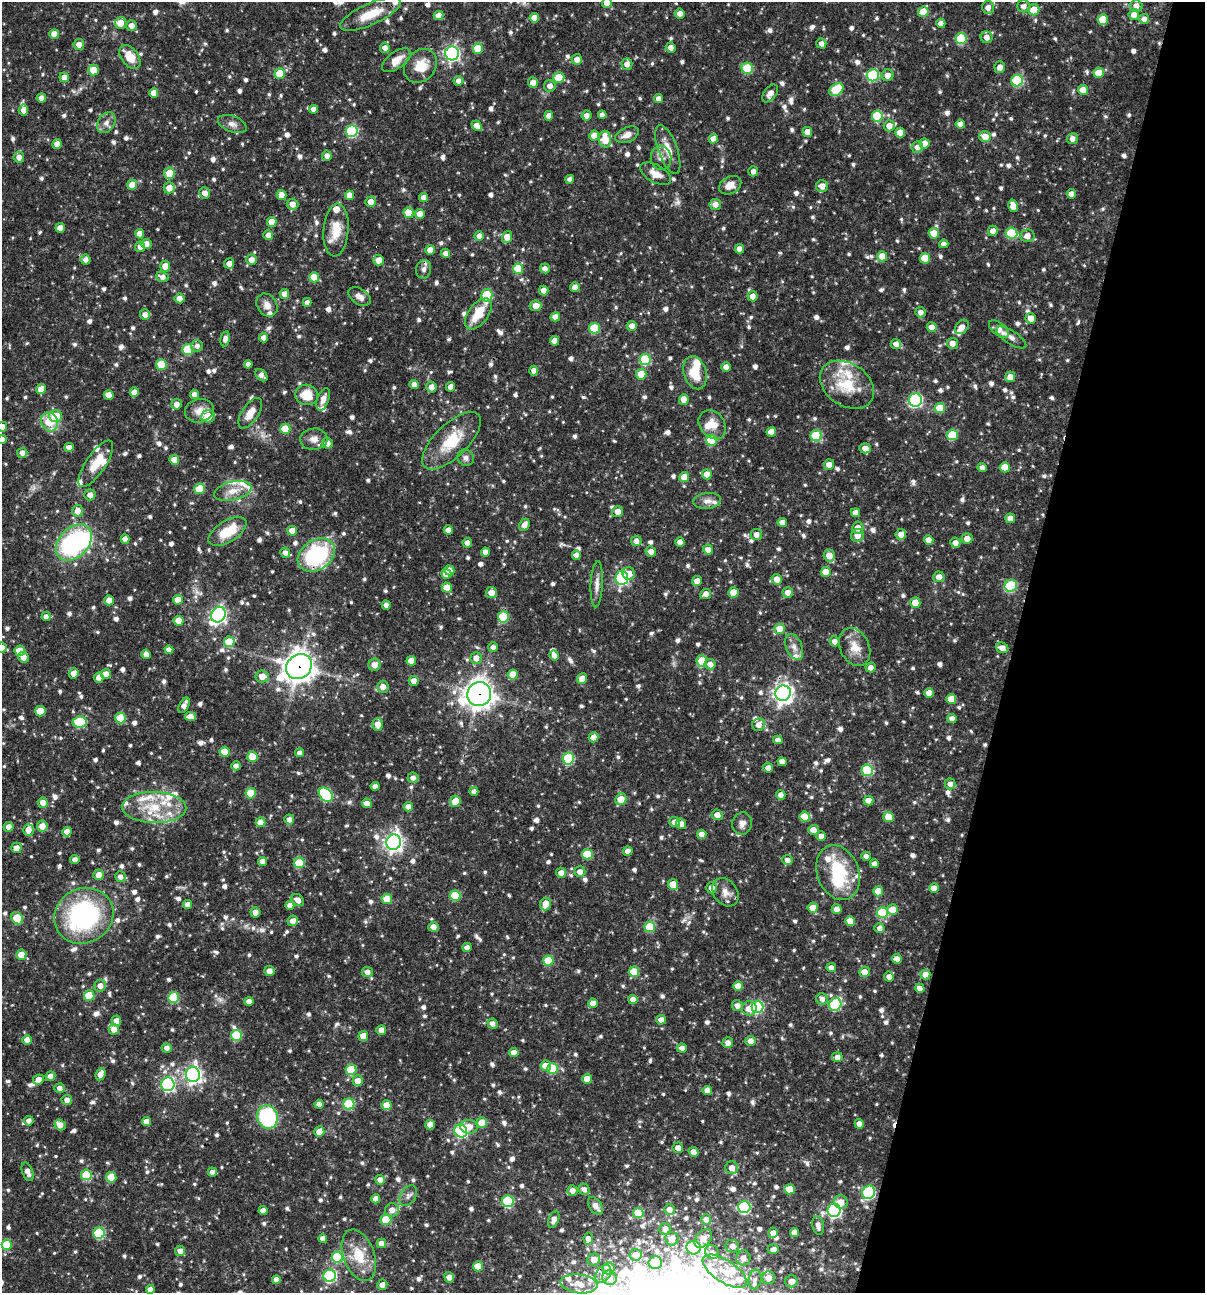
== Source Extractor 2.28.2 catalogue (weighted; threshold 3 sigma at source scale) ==
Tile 8 of 4 x 4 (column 4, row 2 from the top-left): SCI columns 3860-5062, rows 2585-3875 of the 5186 x 5168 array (HDU 1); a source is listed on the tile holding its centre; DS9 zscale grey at full resolution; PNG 1207 x 1295 px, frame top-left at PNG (2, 2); each listed source drawn as its Kron ellipse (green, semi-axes under 4 px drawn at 4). Shown black and unused: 16% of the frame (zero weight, under 3 of 4 exposures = <1% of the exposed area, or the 3 px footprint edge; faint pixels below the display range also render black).
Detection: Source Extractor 2.28.2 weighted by HDU 2 'WHT'; one run over the whole footprint, this tile lists its part. Background 0.0698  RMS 0.0035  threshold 0.0159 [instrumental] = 3 sigma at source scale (4.5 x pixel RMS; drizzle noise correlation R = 1.50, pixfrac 1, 0.05/0.05 arcsec/px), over >= 5 px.
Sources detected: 1148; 4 inside a brighter object's white glare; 5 cosmic-ray / hot-pixel residue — neither listed nor drawn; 37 inside a brighter listed object's ellipse — not listed separately; of the other 1102, all 500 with FLUX_AUTO >= 1.63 (the completeness limit of this list) listed and drawn (602 fainter detections not listed), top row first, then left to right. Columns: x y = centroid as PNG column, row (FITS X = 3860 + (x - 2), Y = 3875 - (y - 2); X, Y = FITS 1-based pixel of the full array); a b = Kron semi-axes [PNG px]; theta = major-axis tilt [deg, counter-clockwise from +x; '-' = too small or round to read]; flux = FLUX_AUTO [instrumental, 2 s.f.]
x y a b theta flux
607 3 5 5 - 3.3
1024 6 6 6 - 1.8
1136 6 6 6 - 2.5
988 7 6 6 - 2.6
1034 10 5 5 - 6.3
923 12 5 5 - 7.6
680 13 5 5 - 2.4
371 14 33 10 24 9.1
1134 15 5 5 - 3
438 16 5 4 - 2.4
534 18 5 4 - 4
1103 19 5 5 - 7.9
1144 19 5 5 - 1.8
121 23 6 6 - 4.1
941 23 4 4 - 2.4
132 26 5 5 - 2.4
54 34 5 5 - 3.5
987 37 6 6 - 2.4
961 38 5 5 - 18
821 43 5 5 - 1.7
79 44 5 5 - 2.6
671 47 5 5 - 2
385 48 5 5 - 2.3
478 48 5 5 - 9.6
452 53 7 7 - 84
130 57 13 8 -53 6.5
577 59 5 5 - 2.5
396 60 17 8 36 4.4
627 64 5 5 - 2.2
420 66 18 15 48 6.6
1000 67 6 5 - 2.4
747 68 6 5 - 17
93 70 5 5 - 6.9
280 73 5 5 - 8.5
1099 73 5 5 - 7.1
873 75 6 6 - 29
888 75 6 6 - 2.6
64 77 5 5 - 2.7
559 77 5 5 - 7.4
458 81 5 5 - 1.8
1017 81 6 6 - 27
533 83 5 5 - 2.7
550 86 6 5 - 2
836 90 8 5 36 19
1083 90 5 5 - 4.3
154 93 5 4 - 2.9
770 93 10 6 52 2.4
41 98 4 4 - 2
659 99 4 4 - 2.1
314 109 4 4 - 2.4
23 110 5 5 - 2.5
602 115 4 4 - 2
549 116 4 4 - 2.4
586 116 5 5 - 2.1
877 116 5 5 - 17
106 123 11 8 57 2.1
232 124 15 8 -20 2.2
960 124 4 4 - 2.4
477 126 6 4 -43 3.2
889 126 5 5 - 3.1
352 131 6 6 - 37
807 132 5 5 - 3.2
900 133 5 5 - 4.2
627 135 12 7 23 2.7
594 136 5 5 - 4.2
985 137 6 5 - 4.8
605 139 8 6 -86 8.2
713 139 5 4 - 3.2
1072 139 5 5 - 2.3
925 143 5 5 - 4.6
57 144 5 4 - 2.4
917 147 6 5 - 2.3
668 149 26 9 -70 5.3
327 156 5 5 - 1.7
19 157 5 5 - 2.4
661 158 12 10 -88 2.3
753 171 5 5 - 1.7
169 173 5 5 - 7.7
655 174 17 9 -29 3.8
570 179 4 4 - 1.8
132 185 5 5 - 5.3
730 185 12 8 29 3.4
822 186 6 6 - 2.8
169 188 5 5 - 3.8
205 193 6 5 - 2.4
1072 194 4 4 - 2.8
282 195 5 5 - 3.4
349 195 5 4 - 3.7
424 198 4 4 - 2.4
371 202 5 5 - 2.8
292 204 6 5 - 2.4
715 204 6 5 - 2.5
1013 206 6 4 -77 3.4
408 213 5 5 - 6.1
419 214 5 5 - 3.5
272 222 5 5 - 5.2
60 228 5 4 - 2.9
336 230 26 12 85 7.4
993 231 5 5 - 2.2
934 233 5 5 - 5.5
1012 233 6 5 - 19
140 234 5 4 - 3.6
268 235 5 4 - 2.2
479 236 5 4 - 2.4
1027 236 7 6 - 2.7
507 237 6 5 - 4.1
146 244 5 5 - 2.5
944 244 5 4 - 1.7
140 247 5 5 - 2.4
740 249 5 4 - 2.8
430 250 5 4 - 3.4
446 253 4 4 - 2.1
882 256 5 5 - 7.4
925 258 5 5 - 9.3
86 260 5 5 - 2.1
252 260 5 5 - 2.8
378 260 5 5 - 3.4
229 263 5 5 - 2.7
165 266 5 5 - 4.2
545 268 5 5 - 1.7
424 269 9 7 77 1.7
518 269 5 5 - 11
162 277 6 5 - 2
314 277 5 5 - 8.4
575 287 5 4 - 2.3
544 290 5 4 - 2.5
284 294 5 5 - 2.8
487 295 6 5 - 19
359 296 12 7 -34 2.4
752 296 5 5 - 2.4
179 298 5 5 - 2.9
307 302 4 4 - 1.8
267 305 12 9 -55 2.6
535 306 6 5 - 3.5
921 312 5 5 - 1.9
478 314 18 10 54 8.9
145 315 5 5 - 2.3
555 317 5 4 - 3.2
1031 318 5 5 - 3.1
632 326 5 5 - 2.4
932 327 5 5 - 3.5
962 327 8 6 47 3.4
594 328 5 5 - 16
999 329 11 6 -39 4.4
1011 337 17 6 -33 2.1
263 338 5 4 - 2
225 339 7 4 79 1.9
554 341 5 4 - 3.4
952 343 5 5 - 2.5
896 344 5 5 - 2.3
197 346 6 5 - 1.6
188 349 5 5 - 14
645 359 5 5 - 23
248 364 4 4 - 1.8
161 365 5 5 - 11
726 367 5 4 - 2.4
534 371 5 4 - 2.3
695 373 17 11 -73 9.6
641 374 5 5 - 6.7
261 375 7 5 -49 1.8
1010 377 5 5 - 2.4
414 384 5 4 - 2.7
847 385 29 21 -33 15
431 387 5 5 - 2.2
451 387 5 4 - 2.9
41 389 5 5 - 5.3
134 392 5 4 - 3.2
194 394 4 4 - 2.3
109 395 5 4 - 3.4
307 395 11 10 - 7
323 399 12 6 70 2.5
684 399 5 5 - 3.3
915 400 7 6 - 55
176 404 5 5 - 2.3
940 408 5 5 - 8.2
199 411 14 11 14 4.2
250 413 17 8 57 4.3
56 416 6 6 - 7.1
208 416 7 6 - 6.2
50 422 10 8 -64 9.1
712 425 16 12 -52 5.3
2 427 5 5 - 2.2
285 429 5 5 - 10
771 432 5 4 - 4.1
952 435 5 5 - 13
816 436 5 5 - 19
2 439 4 4 - 2.5
314 439 13 10 4 2.9
711 440 5 5 - 14
451 441 37 16 44 14
327 443 5 5 - 2.5
69 447 4 4 - 2.3
865 448 6 5 - 2.4
22 453 5 5 - 1.7
466 458 8 8 - 1.7
174 460 5 4 - 5.5
96 464 27 9 56 8.1
829 465 5 5 - 2.8
1005 467 5 5 - 7.3
982 468 4 4 - 1.8
707 474 5 5 - 4.4
684 477 5 5 - 5.4
200 489 5 5 - 8.6
233 491 19 9 14 4.6
90 495 5 5 - 2.4
707 501 14 8 7 2.3
78 511 6 5 - 3.1
618 512 5 5 - 2.5
855 513 4 4 - 2.6
1010 518 5 5 - 2.3
782 522 5 4 - 3.1
524 525 6 5 - 2.6
858 528 6 5 - 2.6
448 530 4 4 - 2.5
292 531 5 5 - 4.1
227 532 21 10 32 11
901 534 5 5 - 2.8
756 535 6 5 - 2.2
857 535 6 6 - 3.2
125 539 5 4 - 2.5
967 539 5 5 - 3.3
929 540 5 4 - 3.5
636 541 5 5 - 2.3
680 542 4 4 - 2.4
74 543 21 14 47 53
467 543 5 4 - 2.2
955 543 5 5 - 2.3
708 550 5 5 - 2.5
651 551 5 5 - 2.4
485 552 4 4 - 2.3
285 553 5 5 - 1.6
316 555 20 15 35 38
576 555 4 4 - 2.3
829 556 6 5 - 4.2
449 570 5 5 - 4.7
826 572 5 5 - 5
629 573 6 6 - 3.3
446 574 5 5 - 2.9
939 577 5 5 - 2.7
622 578 7 6 - 64
777 579 5 5 - 3.6
697 581 5 5 - 2.8
597 584 23 6 87 2.6
1011 586 6 6 - 26
447 587 5 5 - 6
733 592 5 5 - 6.4
788 592 5 5 - 2.3
491 593 5 5 - 3.3
706 594 5 5 - 2.4
109 600 5 5 - 4.3
178 600 5 4 - 4.6
915 602 5 5 - 5.5
386 605 4 4 - 1.7
218 615 8 7 - 130
46 616 5 4 - 1.7
503 617 5 5 - 16
179 621 5 5 - 5.6
780 629 5 5 - 6.4
835 641 5 5 - 2.2
229 642 5 5 - 8.5
493 647 5 4 - 1.6
794 647 14 8 -67 2.6
855 647 20 14 -64 5.5
2 648 5 5 - 2.4
1002 648 6 5 - 2.8
169 650 4 4 - 2.6
20 651 5 5 - 6.5
146 654 4 4 - 2.6
554 655 5 4 - 1.7
23 657 5 5 - 2.3
476 658 6 5 - 2.6
411 661 5 5 - 3.7
702 661 6 5 - 11
710 664 5 5 - 2.6
375 665 6 6 - 2.8
299 667 13 12 - 430
871 667 5 5 - 1.9
74 673 5 5 - 3
106 674 5 5 - 2.6
513 675 5 5 - 7.1
262 676 7 6 - 3.7
99 678 5 4 - 2.9
582 679 5 5 - 3.6
414 681 5 5 - 2.6
383 687 6 6 - 2.5
783 693 8 7 - 210
929 693 5 5 - 3.8
479 694 12 11 - 380
951 699 5 5 - 6
184 705 8 4 62 2.1
40 711 5 5 - 7
191 717 5 4 - 3
121 718 5 5 - 15
952 718 5 4 - 2.3
80 722 7 5 7 23
378 724 6 5 - 3.5
759 725 6 6 - 2.6
594 737 5 5 - 2.9
778 740 4 4 - 1.7
224 752 5 5 - 6.4
300 753 4 4 - 1.9
252 757 5 5 - 7.4
568 758 6 5 - 27
782 762 5 4 - 2.6
236 766 5 4 - 1.6
768 768 5 5 - 2.3
867 770 6 5 - 25
413 778 5 5 - 1.9
950 784 5 5 - 2.1
375 786 4 4 - 1.8
474 791 4 4 - 1.9
251 793 5 5 - 11
326 795 8 6 -44 29
781 795 5 4 - 1.9
621 799 6 5 - 5.7
455 801 6 5 - 4.8
869 801 5 4 - 4.6
43 803 5 5 - 3.1
367 803 5 4 - 2.4
154 807 32 15 -1 15
408 807 5 5 - 2.2
717 815 5 5 - 2.8
805 817 5 5 - 9.2
889 817 5 5 - 6.4
289 819 5 5 - 1.9
261 822 5 5 - 4.4
675 822 5 5 - 2.8
742 823 11 10 - 2.3
681 824 5 5 - 2.6
42 826 5 5 - 3.6
9 827 5 5 - 2.5
28 830 6 5 - 2.7
813 830 5 5 - 2.8
67 832 5 4 - 3.1
702 834 4 4 - 3.1
821 836 5 4 - 2.4
394 842 8 7 - 160
16 848 5 5 - 3
628 851 4 4 - 2.3
587 854 5 5 - 12
866 856 5 4 - 1.9
75 860 4 4 - 2.1
787 860 5 5 - 1.7
262 861 4 4 - 2.3
299 863 5 5 - 11
874 864 4 4 - 2.3
580 872 5 5 - 2.4
561 873 5 5 - 2.5
838 873 28 21 -70 20
99 875 5 5 - 2.8
120 877 5 5 - 1.7
673 885 5 5 - 7.4
711 888 5 5 - 2.6
934 888 5 4 - 3.1
878 891 5 5 - 5
725 892 15 11 -53 3.4
455 896 5 5 - 14
387 899 5 5 - 5.9
298 900 7 5 -40 2.4
188 904 4 4 - 2.3
546 904 6 5 - 4.9
290 905 4 4 - 3.1
813 908 5 5 - 4.4
837 909 5 5 - 2.4
893 910 5 5 - 5.5
255 912 5 5 - 2.5
882 913 5 5 - 18
84 916 30 27 29 55
17 918 7 5 -53 13
293 921 5 5 - 2.4
850 921 5 4 - 4.5
433 927 5 5 - 2.6
650 927 5 5 - 13
879 928 5 5 - 1.7
467 947 4 4 - 2
21 955 5 5 - 4.6
897 959 5 4 - 2.4
548 961 5 5 - 11
831 968 5 4 - 2.1
269 971 5 5 - 2.2
368 972 5 5 - 2.1
634 972 5 5 - 11
864 972 5 5 - 3.5
925 974 5 5 - 3.7
889 977 5 5 - 2.1
100 986 6 6 - 2.3
738 986 5 4 - 4.6
920 988 5 4 - 2.6
89 996 5 5 - 11
173 998 5 5 - 16
633 999 4 4 - 2.7
822 999 6 5 - 1.9
249 1001 4 4 - 2.2
593 1003 5 4 - 3.2
835 1005 6 6 - 31
737 1006 5 5 - 2.4
758 1007 6 6 - 36
749 1008 7 7 - 4.3
661 1020 5 4 - 2.5
116 1021 5 5 - 2.4
492 1024 5 5 - 2.1
114 1029 5 5 - 3.3
381 1030 5 5 - 2.1
237 1035 5 5 - 20
363 1036 5 5 - 4.1
27 1040 5 4 - 2.1
751 1041 5 5 - 2.7
728 1043 5 5 - 2.2
167 1048 5 4 - 1.8
682 1048 5 4 - 2.2
514 1052 5 4 - 2.3
837 1057 5 4 - 2.1
546 1066 5 5 - 5
552 1069 5 5 - 15
351 1070 5 5 - 14
100 1074 6 5 - 3.1
193 1074 7 7 - 130
50 1076 5 4 - 2.1
587 1079 5 5 - 4.5
38 1080 5 4 - 2.8
358 1081 5 5 - 3.1
168 1084 7 6 - 54
60 1088 5 5 - 2
707 1091 4 4 - 2.8
67 1100 5 5 - 1.8
319 1104 4 4 - 2.3
349 1104 5 5 - 22
387 1105 5 5 - 5.8
267 1117 12 10 -76 32
29 1121 5 5 - 1.8
146 1121 4 4 - 2.9
482 1123 5 5 - 6.2
859 1124 5 4 - 2.2
60 1125 6 5 - 2.4
430 1125 5 4 - 2.8
469 1127 9 7 -6 3.9
461 1131 7 6 - 45
319 1132 5 5 - 3.3
678 1148 5 5 - 2.7
693 1152 5 4 - 2.7
732 1168 6 6 - 2.8
28 1172 10 5 -70 2.6
212 1172 5 4 - 2.1
86 1175 5 5 - 13
111 1177 5 5 - 6.7
380 1180 5 5 - 2.6
584 1189 6 5 - 1.8
790 1189 5 5 - 8.8
572 1191 5 5 - 2.3
869 1192 7 6 - 40
408 1196 11 7 55 1.6
376 1199 4 4 - 2.7
508 1201 6 6 - 29
841 1202 7 6 - 3.4
595 1206 10 6 -55 2.4
744 1207 6 6 - 42
669 1209 5 5 - 2.2
263 1210 4 4 - 2.5
392 1210 7 6 - 2.9
834 1210 6 6 - 75
638 1213 5 5 - 8.7
706 1219 5 5 - 2.4
386 1220 5 5 - 12
554 1220 9 5 69 2.3
818 1225 9 5 -80 2
665 1229 6 6 - 2.7
794 1232 4 4 - 2.6
99 1233 5 5 - 28
773 1233 5 5 - 2.5
703 1238 10 7 50 3.8
323 1239 4 4 - 2.6
588 1239 6 4 80 2.5
672 1239 7 6 - 3.8
381 1243 5 4 - 2.8
7 1245 5 5 - 12
732 1246 7 6 - 2.7
694 1248 7 6 - 38
773 1249 5 5 - 2.1
180 1251 5 5 - 2.4
712 1252 7 6 - 1.8
359 1255 27 15 -70 11
635 1255 6 6 - 3
337 1257 5 5 - 20
743 1258 7 7 - 3.2
594 1260 6 6 - 2.9
655 1262 7 6 - 15
478 1266 5 5 - 6.8
609 1268 6 5 - 3.8
725 1271 25 11 -33 9.1
603 1274 10 7 55 2.3
330 1276 6 6 - 47
449 1277 5 4 - 2.5
610 1278 7 7 - 2.3
769 1278 6 6 - 2.9
755 1279 10 6 81 1.9
276 1280 4 4 - 2.4
791 1281 6 6 - 2.9
579 1284 18 9 -6 5.9
382 1285 5 5 - 2.1
150 1289 4 4 - 2.1
Overlapping masked pixels (flux is a lower limit): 4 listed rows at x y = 371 14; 299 667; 479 694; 694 1248
Isophote crosses this tile's border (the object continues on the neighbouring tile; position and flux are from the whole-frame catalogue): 5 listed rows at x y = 607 3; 371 14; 2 427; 2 439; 2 648